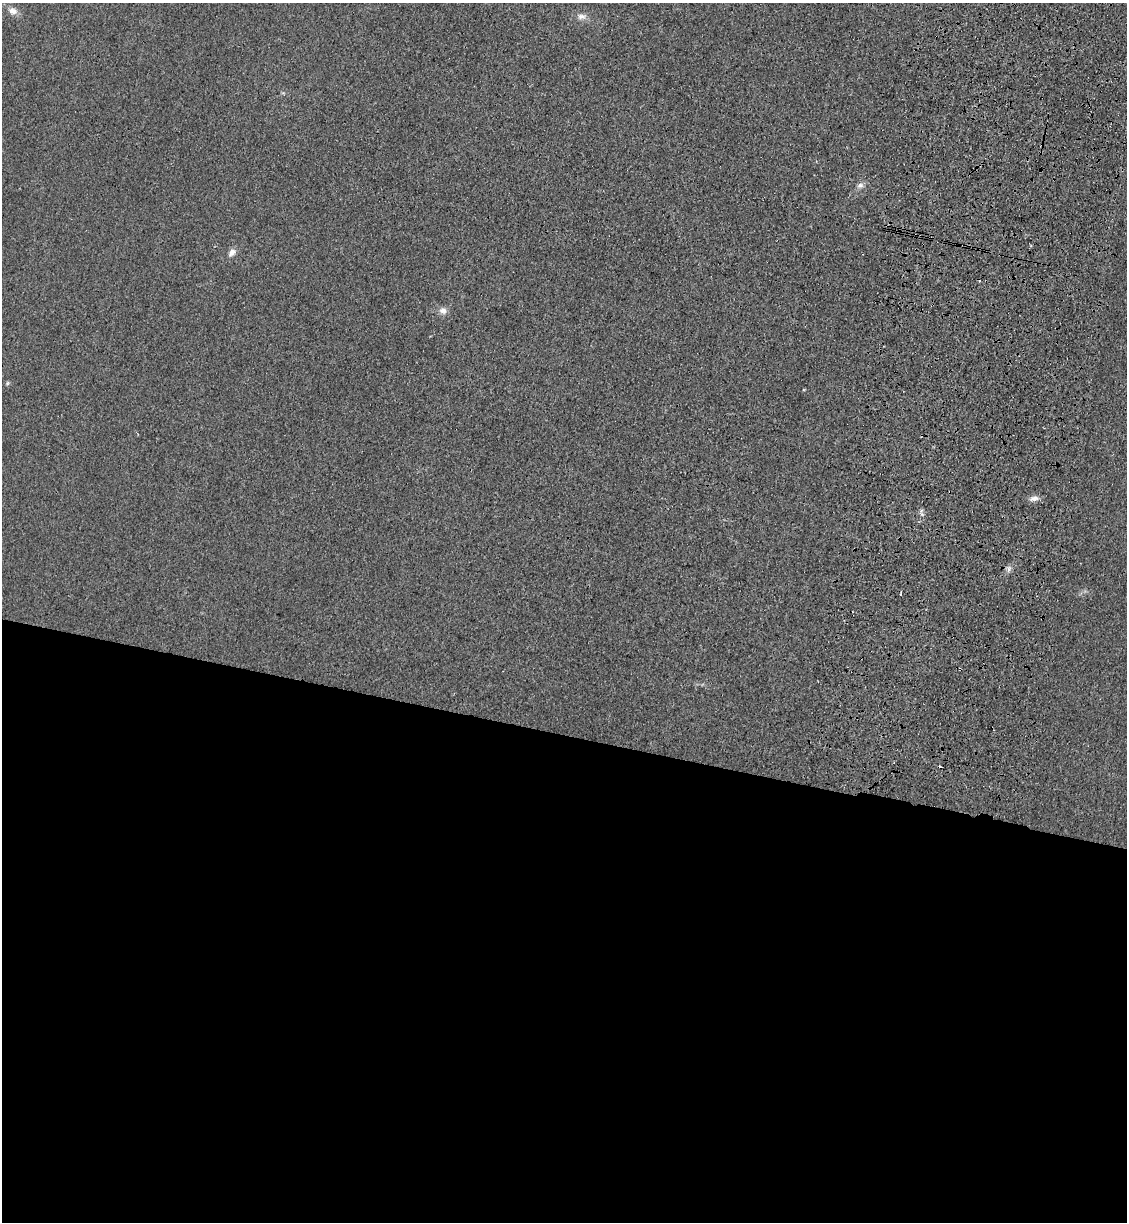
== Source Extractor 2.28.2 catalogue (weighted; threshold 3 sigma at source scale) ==
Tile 14 of 4 x 4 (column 2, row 4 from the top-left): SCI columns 1360-2484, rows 25-1244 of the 5085 x 4929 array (HDU 1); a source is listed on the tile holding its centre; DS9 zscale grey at full resolution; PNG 1129 x 1224 px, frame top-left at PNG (2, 3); no overlay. Shown black and unused: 40% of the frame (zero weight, under 3 of 4 exposures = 6% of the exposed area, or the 3 px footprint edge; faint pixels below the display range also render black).
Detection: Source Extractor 2.28.2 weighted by HDU 2 'WHT'; one run over the whole footprint, this tile lists its part. Background 0.0311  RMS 0.0056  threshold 0.0251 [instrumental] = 3 sigma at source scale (4.5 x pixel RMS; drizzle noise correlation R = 1.50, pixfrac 1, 0.05/0.05 arcsec/px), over >= 5 px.
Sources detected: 13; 4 cosmic-ray / hot-pixel residue — not listed; the other 9 listed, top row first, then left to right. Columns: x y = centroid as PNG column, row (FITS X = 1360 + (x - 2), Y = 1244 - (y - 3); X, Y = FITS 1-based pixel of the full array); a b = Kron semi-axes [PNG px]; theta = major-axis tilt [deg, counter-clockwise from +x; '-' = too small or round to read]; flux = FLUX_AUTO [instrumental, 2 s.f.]
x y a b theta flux
13 11 12 9 -16 3.9
582 16 13 8 5 3.4
860 185 9 7 15 2.4
232 252 10 7 48 3.2
443 310 10 9 - 3.2
7 383 6 4 88 0.8
1034 498 12 7 9 3
921 511 7 4 72 1.2
1009 568 9 7 86 2.1